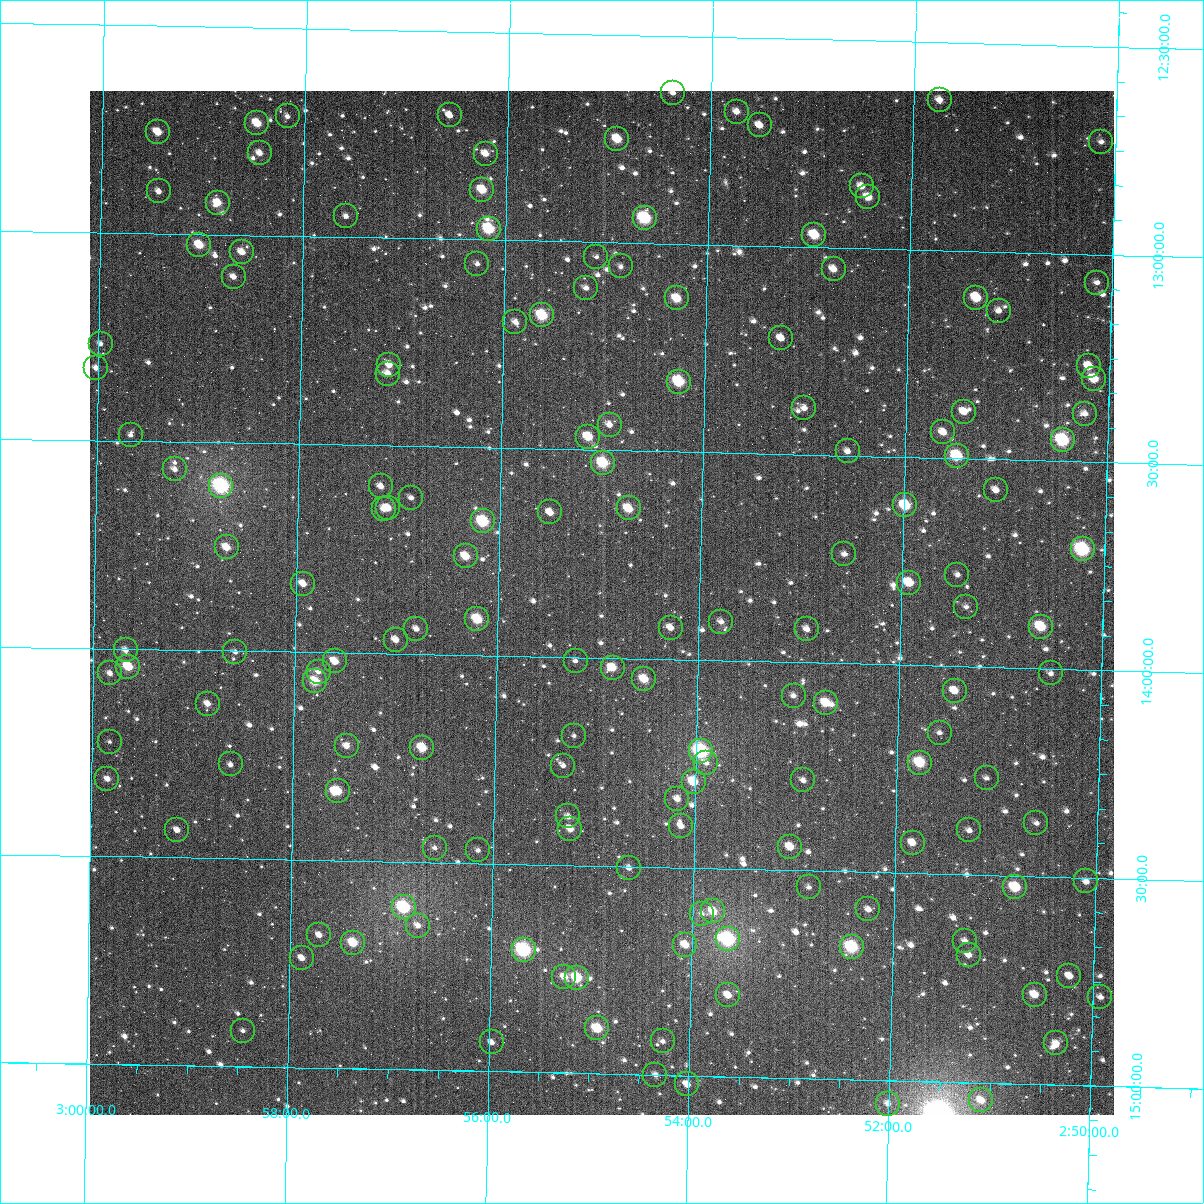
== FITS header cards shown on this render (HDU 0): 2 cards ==
NAXIS1  =                 1024
NAXIS2  =                 1024

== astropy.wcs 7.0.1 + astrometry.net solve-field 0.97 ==
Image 1024 x 1024 px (HDU 0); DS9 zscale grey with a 90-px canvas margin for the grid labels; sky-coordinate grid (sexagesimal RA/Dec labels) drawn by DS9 from the SOLVED WCS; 154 Tycho-2 reference stars matched to detected sources circled (green)
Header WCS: RA---TAN-SIP/DEC--TAN-SIP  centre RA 02:54:58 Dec +13:52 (43.74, +13.87 deg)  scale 8.66 arcsec/px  FOV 147.8' x 147.9'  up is +179 deg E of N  parity flipped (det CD > 0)
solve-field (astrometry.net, Tycho-2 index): VERIFIED the header's WCS against the Tycho-2 star catalogue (verified at 6 index scales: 17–154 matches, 0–1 conflicts across passes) and refined it, rather than solving blind
Solved WCS: RA---TAN-SIP/DEC--TAN-SIP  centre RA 02:54:58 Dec +13:52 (43.74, +13.87 deg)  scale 8.66 arcsec/px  FOV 147.8' x 147.9'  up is +179 deg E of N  parity flipped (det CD > 0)
The solver's refit moves the header's centre by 0.35 arcsec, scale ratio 1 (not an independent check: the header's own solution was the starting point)
Tycho-2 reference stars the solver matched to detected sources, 154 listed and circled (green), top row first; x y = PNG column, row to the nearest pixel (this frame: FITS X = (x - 90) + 1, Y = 1024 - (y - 91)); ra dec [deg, ICRS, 3 dp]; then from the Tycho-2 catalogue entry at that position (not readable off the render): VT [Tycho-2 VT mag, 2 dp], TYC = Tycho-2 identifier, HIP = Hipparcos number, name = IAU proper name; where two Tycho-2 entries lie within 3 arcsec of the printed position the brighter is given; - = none
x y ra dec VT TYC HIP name
673 93 43.594 +12.636 11.36 647-79-1 - -
940 100 42.936 +12.638 11.19 646-496-1 - -
737 112 43.436 +12.678 11.20 647-420-1 - -
450 115 44.143 +12.702 11.24 647-419-1 - -
288 116 44.543 +12.713 12.02 647-864-1 - -
257 123 44.617 +12.730 9.87 647-929-1 - -
760 125 43.378 +12.710 11.05 646-1002-1 - -
158 132 44.861 +12.756 10.17 647-254-1 - -
617 139 43.728 +12.751 9.89 647-926-1 - -
1101 142 42.535 +12.729 11.91 646-332-1 - -
260 153 44.610 +12.802 10.97 647-541-1 - -
486 154 44.052 +12.793 10.86 647-527-1 - -
862 186 43.123 +12.851 11.10 646-416-1 - -
482 190 44.059 +12.879 9.70 647-516-1 - -
159 191 44.857 +12.899 11.65 647-501-1 - -
868 197 43.106 +12.877 10.56 646-867-1 - -
218 203 44.710 +12.923 10.30 647-772-1 - -
346 216 44.393 +12.950 11.98 647-533-1 - -
645 218 43.657 +12.939 8.56 647-657-1 13557 -
489 229 44.040 +12.973 8.78 647-20-1 - -
814 235 43.237 +12.971 9.60 646-592-1 - -
199 245 44.754 +13.025 9.64 647-524-1 - -
242 252 44.649 +13.041 10.71 647-99-1 - -
596 257 43.774 +13.035 12.68 647-8-1 - -
477 264 44.067 +13.058 12.65 647-766-1 - -
621 266 43.713 +13.057 11.96 647-885-1 - -
834 269 43.188 +13.052 11.00 646-951-1 - -
234 277 44.669 +13.101 11.11 647-453-1 - -
1097 283 42.536 +13.068 12.03 646-864-1 - -
586 288 43.798 +13.111 11.65 647-296-1 - -
677 298 43.573 +13.131 9.91 647-186-1 - -
976 298 42.833 +13.112 9.84 646-383-1 - -
999 311 42.777 +13.142 11.75 646-676-1 - -
542 315 43.905 +13.178 8.91 647-298-1 13638 -
515 322 43.970 +13.196 11.30 647-822-1 - -
781 338 43.313 +13.221 11.12 646-825-1 - -
101 344 44.994 +13.267 11.56 647-620-1 - -
389 365 44.281 +13.305 10.49 647-125-1 - -
1089 366 42.551 +13.270 10.45 646-603-1 - -
96 368 45.004 +13.326 11.10 647-776-1 - -
388 374 44.283 +13.326 11.06 647-159-1 - -
1094 379 42.537 +13.300 10.02 646-808-1 - -
679 382 43.563 +13.331 8.84 647-160-1 13530 -
804 408 43.251 +13.388 11.15 646-992-1 - -
964 412 42.857 +13.387 11.08 646-966-1 - -
1085 414 42.558 +13.384 11.66 646-784-1 - -
610 425 43.732 +13.438 11.15 647-797-1 - -
943 432 42.907 +13.438 10.78 646-564-1 - -
131 435 44.916 +13.486 11.70 647-725-1 - -
588 437 43.784 +13.469 9.72 647-586-1 - -
1063 440 42.611 +13.449 8.46 646-628-1 - -
848 451 43.142 +13.489 11.19 646-491-1 - -
957 456 42.871 +13.493 9.02 646-420-1 13324 -
603 463 43.747 +13.530 8.95 647-495-1 - -
175 469 44.806 +13.566 11.22 647-170-1 - -
221 486 44.690 +13.604 7.41 647-114-1 13878 -
381 486 44.295 +13.598 11.10 647-235-1 - -
996 490 42.773 +13.573 11.38 646-741-1 - -
411 498 44.220 +13.624 11.72 647-925-1 - -
905 505 42.995 +13.616 9.25 646-806-1 - -
388 508 44.277 +13.650 10.34 647-610-1 - -
629 508 43.681 +13.639 9.60 647-548-1 - -
384 509 44.286 +13.652 11.06 647-887-1 - -
550 512 43.875 +13.652 10.75 647-371-1 - -
483 521 44.040 +13.678 8.59 647-659-1 - -
227 547 44.674 +13.752 10.33 647-902-1 - -
1083 549 42.554 +13.710 8.20 646-811-1 13223 -
844 554 43.144 +13.737 11.89 646-315-1 - -
466 556 44.081 +13.763 10.19 647-684-1 - -
957 575 42.862 +13.779 11.72 646-522-1 - -
909 583 42.982 +13.801 9.79 646-374-1 - -
303 584 44.483 +13.836 10.99 647-233-1 - -
966 607 42.839 +13.856 12.15 646-723-1 - -
477 619 44.050 +13.913 9.10 647-691-1 13678 -
721 622 43.445 +13.906 11.64 647-566-1 - -
1041 627 42.652 +13.899 9.39 646-567-1 - -
671 628 43.570 +13.923 11.18 647-29-1 - -
416 629 44.200 +13.939 11.16 647-433-1 - -
807 629 43.232 +13.920 11.15 646-1007-1 - -
396 640 44.251 +13.967 10.98 647-104-1 - -
126 650 44.920 +14.003 11.60 647-765-1 - -
235 652 44.648 +14.003 11.59 647-648-1 - -
335 661 44.400 +14.021 10.11 647-550-1 - -
576 661 43.804 +14.008 12.36 647-534-1 - -
128 667 44.912 +14.043 9.38 647-556-1 - -
613 668 43.711 +14.023 9.93 647-707-1 - -
319 672 44.440 +14.046 11.57 647-837-1 - -
110 673 44.958 +14.060 11.37 647-843-1 - -
1051 673 42.625 +14.011 11.92 646-959-1 - -
644 679 43.632 +14.049 9.88 647-694-1 - -
315 681 44.449 +14.070 9.27 647-672-1 13810 -
955 691 42.862 +14.059 10.64 646-395-1 - -
794 696 43.261 +14.080 12.05 646-269-1 - -
826 703 43.181 +14.095 9.60 646-486-1 - -
208 704 44.714 +14.129 10.58 647-35-1 - -
940 733 42.897 +14.161 12.24 646-927-1 - -
574 736 43.804 +14.188 12.81 647-226-1 - -
110 742 44.956 +14.224 11.65 647-883-1 - -
347 746 44.367 +14.224 11.06 647-88-1 - -
422 748 44.180 +14.225 9.42 647-440-1 - -
701 751 43.488 +14.219 7.77 647-292-1 13505 -
706 763 43.474 +14.247 12.23 647-432-1 - -
920 763 42.944 +14.234 9.17 646-291-1 - -
231 764 44.655 +14.274 11.86 647-327-1 - -
563 766 43.829 +14.261 12.27 647-220-1 - -
987 778 42.777 +14.267 12.22 646-605-1 - -
107 779 44.960 +14.313 10.85 647-544-1 - -
803 780 43.232 +14.283 13.55 646-679-1 - -
694 782 43.504 +14.293 9.62 647-810-1 - -
338 791 44.387 +14.333 9.65 647-442-1 - -
677 799 43.544 +14.335 11.31 647-174-1 - -
568 816 43.813 +14.383 11.46 647-774-1 - -
1036 823 42.651 +14.372 11.84 646-813-1 - -
681 826 43.533 +14.400 11.69 647-270-1 - -
570 829 43.808 +14.413 10.72 647-129-1 - -
177 830 44.784 +14.434 10.75 647-169-1 - -
969 830 42.817 +14.394 11.61 646-818-1 - -
913 843 42.957 +14.426 10.49 646-833-1 - -
790 847 43.261 +14.444 10.34 646-987-1 - -
435 848 44.144 +14.465 12.19 647-279-1 - -
478 850 44.036 +14.469 12.22 647-312-1 - -
629 868 43.660 +14.503 11.37 647-635-1 - -
1086 881 42.523 +14.509 11.24 646-394-1 - -
809 887 43.212 +14.540 11.98 646-426-1 - -
1015 887 42.700 +14.527 9.15 646-322-1 - -
404 907 44.217 +14.610 8.94 647-698-1 - -
868 909 43.063 +14.590 11.77 646-947-1 - -
713 911 43.448 +14.604 10.02 647-172-1 - -
702 914 43.477 +14.610 11.69 647-599-1 - -
418 926 44.182 +14.653 11.31 647-346-1 - -
319 935 44.426 +14.680 11.15 647-85-1 - -
728 939 43.410 +14.670 7.77 647-852-1 13484 -
965 941 42.821 +14.660 11.54 646-672-1 - -
353 943 44.342 +14.697 9.39 647-817-1 - -
685 945 43.516 +14.686 10.55 647-21-1 - -
852 947 43.101 +14.682 8.37 646-718-1 - -
524 950 43.918 +14.707 7.86 647-208-1 13643 -
969 955 42.811 +14.693 11.26 646-796-1 - -
302 958 44.469 +14.736 11.00 647-137-1 - -
1069 976 42.559 +14.737 11.75 646-290-1 - -
564 977 43.815 +14.769 10.65 647-461-1 - -
577 978 43.784 +14.771 9.00 647-406-1 - -
728 995 43.406 +14.805 10.63 647-358-1 - -
1035 995 42.644 +14.785 10.30 646-482-1 - -
1100 997 42.480 +14.786 11.39 646-663-1 - -
597 1028 43.730 +14.891 9.18 647-205-1 - -
243 1031 44.612 +14.914 11.81 647-26-1 - -
663 1041 43.567 +14.919 12.11 647-256-1 - -
492 1042 43.992 +14.930 11.59 647-320-1 - -
1056 1043 42.587 +14.900 11.36 646-599-1 - -
655 1075 43.583 +15.000 11.34 647-49-1 - -
687 1084 43.503 +15.021 11.10 1224-1490-1 - -
981 1100 42.770 +15.042 10.62 1224-1484-1 - -
888 1104 43.002 +15.056 11.97 1224-1383-1 - -